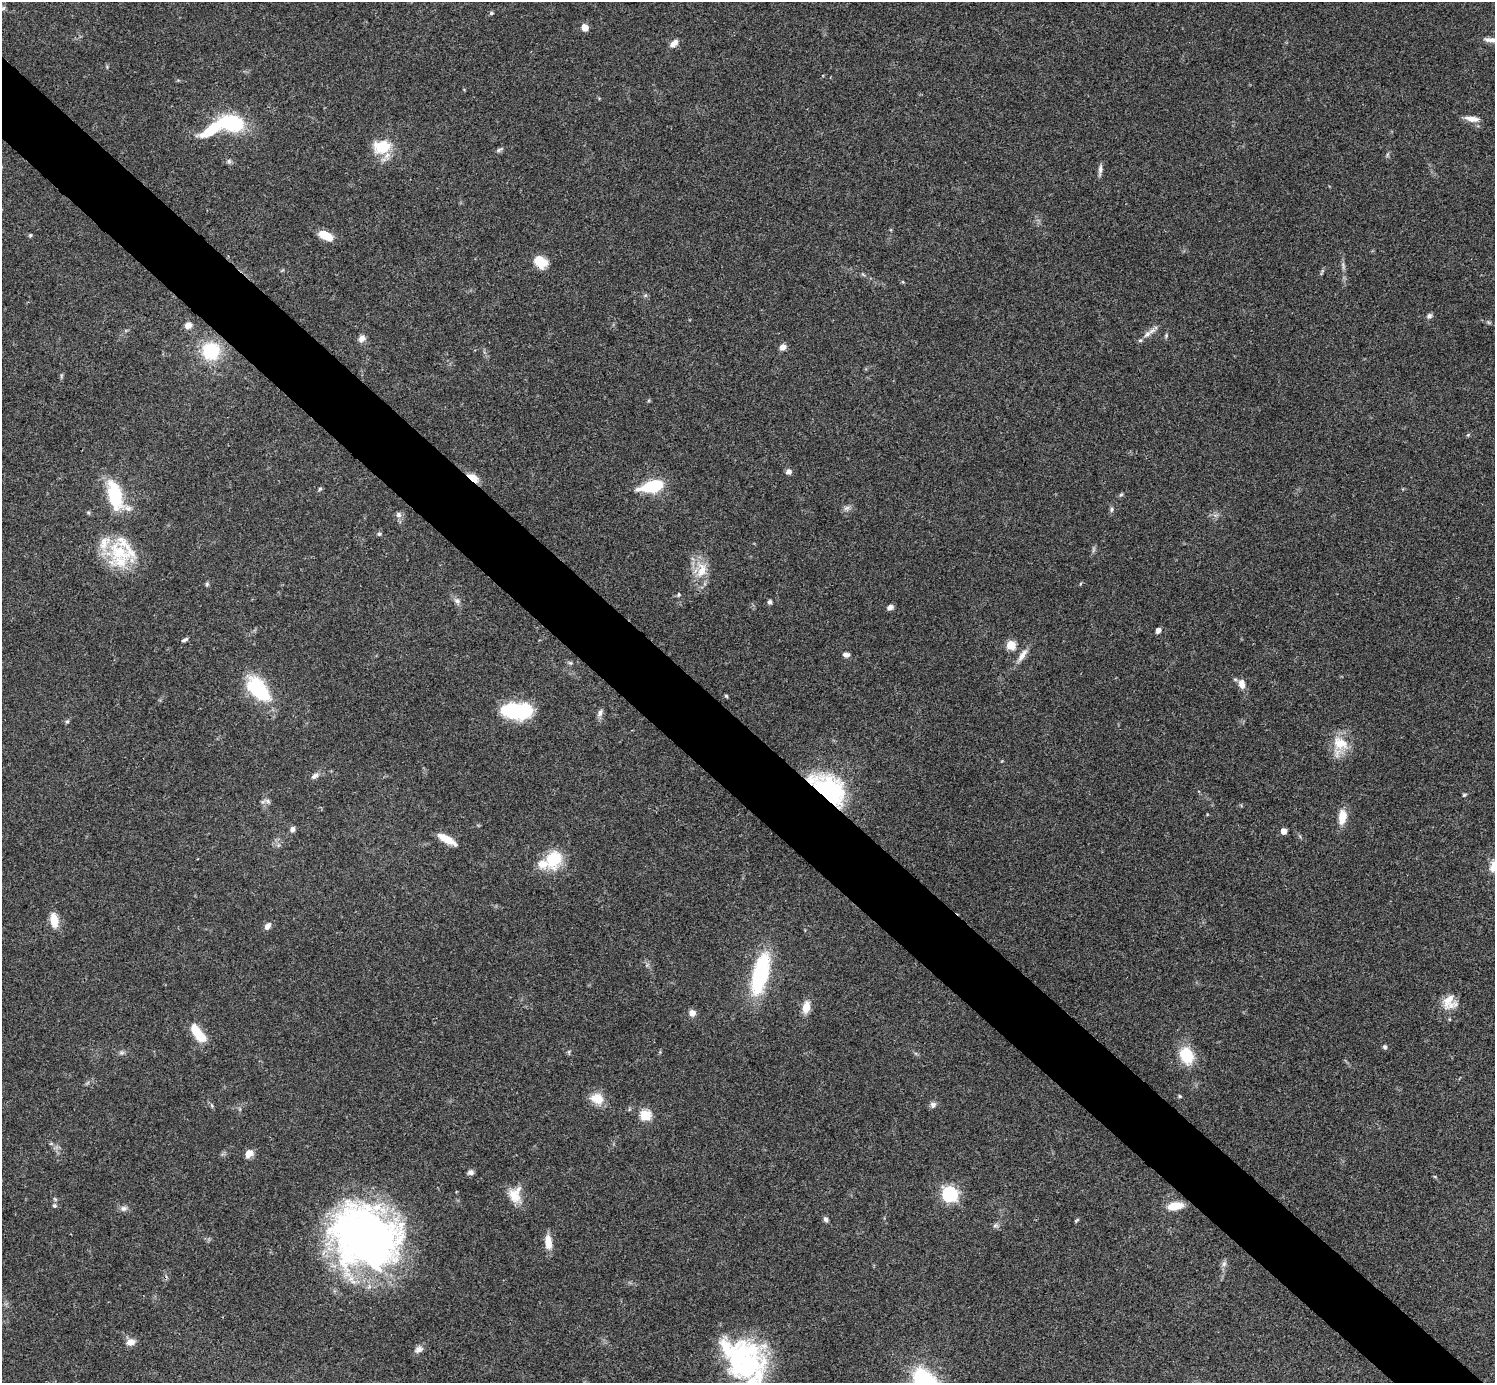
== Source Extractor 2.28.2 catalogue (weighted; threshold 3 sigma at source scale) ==
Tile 11 of 4 x 4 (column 3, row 3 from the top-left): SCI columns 2994-4486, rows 1681-3061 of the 5983 x 5983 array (HDU 1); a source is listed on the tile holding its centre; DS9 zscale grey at full resolution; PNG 1497 x 1385 px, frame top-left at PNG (2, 2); no overlay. Shown black and unused: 6% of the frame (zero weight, under 3 of 4 exposures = <1% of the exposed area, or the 3 px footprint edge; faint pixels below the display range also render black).
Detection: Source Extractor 2.28.2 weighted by HDU 2 'WHT'; one run over the whole footprint, this tile lists its part. Background 0.0564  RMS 0.0048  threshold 0.0218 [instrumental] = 3 sigma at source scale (4.5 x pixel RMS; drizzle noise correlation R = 1.50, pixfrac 1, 0.05/0.05 arcsec/px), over >= 5 px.
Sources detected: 107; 4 inside a brighter object's white glare — not listed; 9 inside a brighter listed object's ellipse — not listed separately; the other 94 listed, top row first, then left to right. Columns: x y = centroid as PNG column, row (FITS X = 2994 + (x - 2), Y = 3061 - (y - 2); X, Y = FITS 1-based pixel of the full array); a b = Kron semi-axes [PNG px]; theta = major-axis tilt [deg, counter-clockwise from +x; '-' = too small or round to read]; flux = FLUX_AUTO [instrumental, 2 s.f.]
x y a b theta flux
491 13 6 4 22 0.7
585 27 5 5 - 7.7
1493 40 17 7 2 3.4
674 43 11 6 38 3.1
1472 119 17 7 -7 4.2
231 123 20 13 -10 41
211 130 34 13 35 18
382 147 23 17 10 15
499 150 10 5 28 1
229 161 6 6 - 1
1100 170 16 4 83 1.8
30 235 5 4 - 0.62
325 235 14 7 -27 10
540 261 16 12 -40 8.5
1343 266 12 4 -77 1.5
1429 316 8 6 32 1.3
188 325 9 7 33 3.1
1147 334 14 7 47 2.8
1166 336 6 5 - 0.72
362 338 10 8 56 2.6
783 347 7 6 - 2.9
211 351 18 18 - 25
1468 435 5 4 - 0.56
789 471 7 6 - 1.9
472 478 12 6 -36 8.5
652 486 22 10 12 26
320 489 6 4 65 0.78
115 495 35 15 -76 26
1121 495 6 4 29 0.71
846 508 10 5 26 1.5
1111 509 7 5 71 1
398 515 8 7 - 1.8
379 534 6 4 -68 0.82
1093 550 8 4 90 0.98
119 554 41 28 -72 29
701 570 26 15 82 11
207 584 6 5 - 0.75
679 595 6 5 - 0.75
457 601 10 7 -37 1.9
770 602 5 5 - 1.3
890 607 7 5 24 1.9
1158 630 6 5 - 2.2
185 640 8 4 24 1.1
1011 645 5 5 - 21
846 655 8 6 -7 1.8
1022 655 22 7 55 4.2
570 663 6 5 - 0.85
1242 684 13 8 -78 3.7
258 689 32 17 -49 32
726 696 5 4 - 0.64
517 710 34 16 3 35
600 713 11 6 65 1.9
67 721 6 5 - 0.8
1340 743 25 16 -28 11
315 776 11 7 32 1.9
828 791 32 23 -41 67
1464 795 6 4 27 0.67
268 801 7 5 -47 1.2
1342 817 17 9 81 7.8
293 829 7 6 - 1.6
1284 831 5 4 - 4.3
446 839 20 7 -29 8.6
554 859 20 15 72 19
54 920 15 8 -81 8.5
268 926 9 6 51 2.6
760 974 42 15 76 49
1451 1006 19 11 9 5.3
806 1007 15 9 77 5.3
692 1013 7 7 - 3.5
198 1034 23 9 -53 13
1385 1047 6 5 - 1.1
121 1052 8 5 -6 1.2
569 1052 6 4 -73 0.66
1186 1055 16 11 -70 19
1180 1096 5 4 - 0.64
597 1099 16 12 -21 8.4
933 1105 9 7 60 1.8
645 1115 6 5 - 36
249 1154 9 7 42 4.3
471 1172 7 6 - 1.7
950 1194 7 6 - 130
515 1195 22 16 87 8.4
54 1206 6 6 - 1
1175 1206 15 7 10 9.6
123 1208 10 7 10 1.9
826 1219 7 5 -56 1.3
1076 1220 8 3 28 0.59
995 1226 7 6 - 1.2
365 1236 63 54 -28 280
548 1242 19 8 -85 5.5
1224 1264 9 6 63 1.6
130 1342 10 8 13 4
418 1349 12 8 31 2.5
740 1369 57 29 -45 46
Overlapping masked pixels (flux is a lower limit): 2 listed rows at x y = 472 478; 828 791
Isophote crosses this tile's border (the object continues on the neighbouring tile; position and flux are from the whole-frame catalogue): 2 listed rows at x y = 1493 40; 740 1369